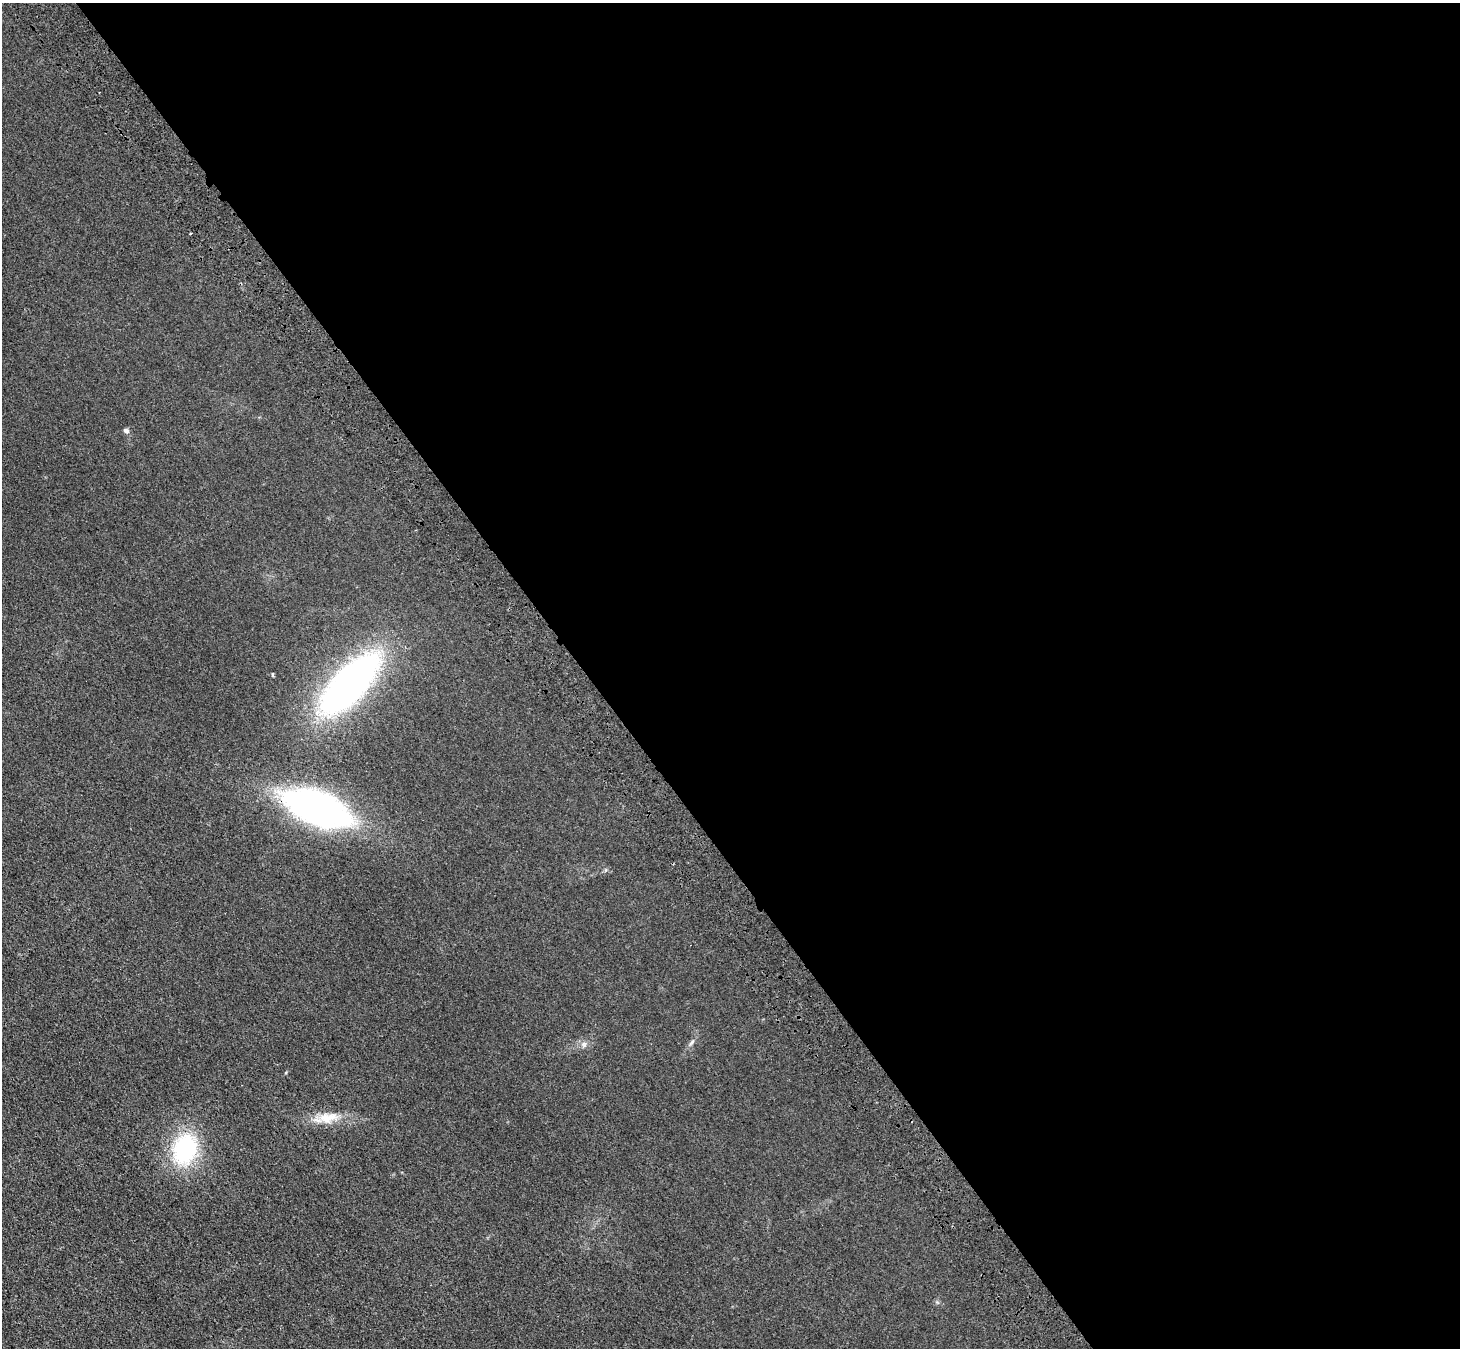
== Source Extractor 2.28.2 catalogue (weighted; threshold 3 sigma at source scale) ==
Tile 8 of 4 x 4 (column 4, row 2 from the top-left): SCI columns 4477-5934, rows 2927-4272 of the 6036 x 5989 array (HDU 1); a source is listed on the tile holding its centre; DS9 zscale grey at full resolution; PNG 1462 x 1350 px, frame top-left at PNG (2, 3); no overlay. Shown black and unused: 60% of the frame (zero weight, under 3 of 4 exposures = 6% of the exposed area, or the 3 px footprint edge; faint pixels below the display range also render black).
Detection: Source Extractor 2.28.2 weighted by HDU 2 'WHT'; one run over the whole footprint, this tile lists its part. Background 0.0276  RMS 0.0061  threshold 0.0274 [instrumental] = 3 sigma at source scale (4.5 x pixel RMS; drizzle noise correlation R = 1.50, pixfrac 1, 0.05/0.05 arcsec/px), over >= 5 px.
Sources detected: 8; all 8 listed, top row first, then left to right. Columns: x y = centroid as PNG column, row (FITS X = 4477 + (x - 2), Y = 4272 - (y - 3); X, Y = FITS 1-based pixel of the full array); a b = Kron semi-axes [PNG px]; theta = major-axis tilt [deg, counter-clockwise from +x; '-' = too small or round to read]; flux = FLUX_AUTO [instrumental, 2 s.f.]
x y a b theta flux
190 234 3 2 - 0.53
126 431 8 6 -34 1.5
350 684 66 27 47 230
317 808 62 28 -21 200
692 1042 11 4 51 1.6
584 1044 7 6 - 1.7
328 1118 30 13 8 12
185 1149 39 28 72 50
Overlapping masked pixels (flux is a lower limit): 1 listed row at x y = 317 808